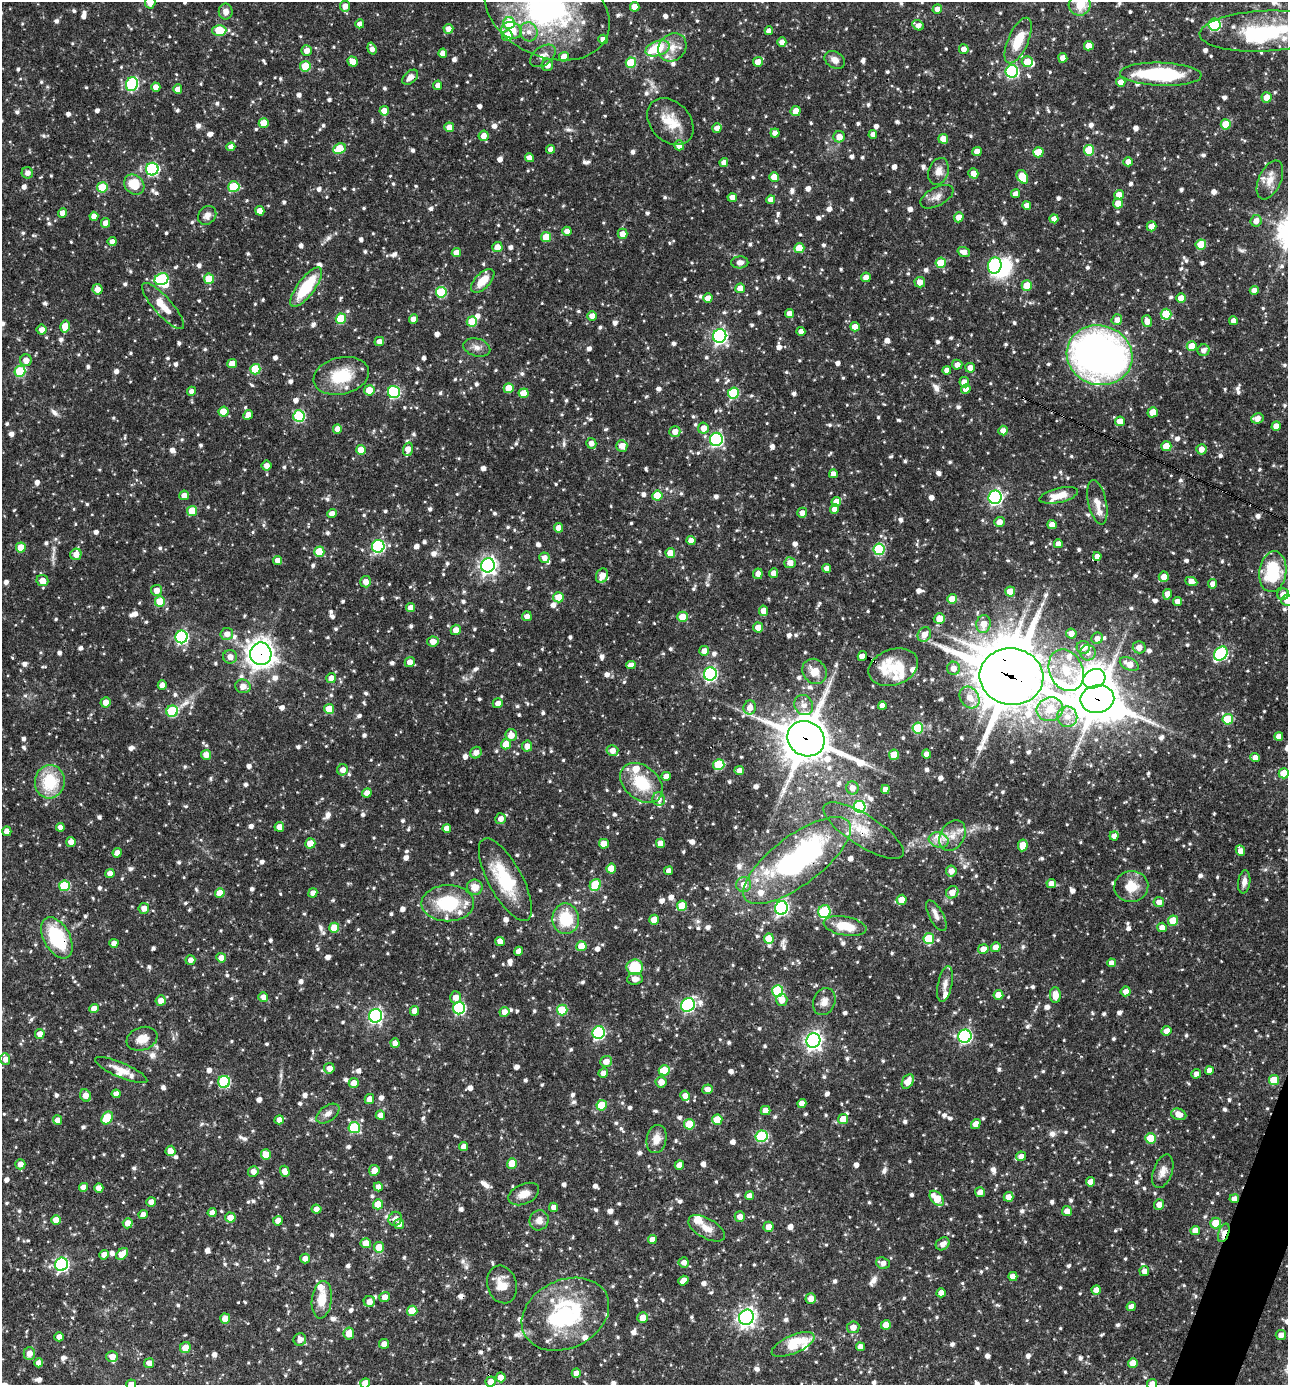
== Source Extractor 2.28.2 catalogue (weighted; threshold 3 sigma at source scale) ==
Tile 6 of 4 x 4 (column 2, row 2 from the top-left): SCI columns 1557-2842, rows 2768-4150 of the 5550 x 5536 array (HDU 1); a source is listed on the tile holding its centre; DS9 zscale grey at full resolution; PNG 1290 x 1387 px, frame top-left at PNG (2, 2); each listed source drawn as its Kron ellipse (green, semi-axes under 4 px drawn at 4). Shown black and unused: <1% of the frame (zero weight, under 3 of 4 exposures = <1% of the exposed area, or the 3 px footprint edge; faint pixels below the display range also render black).
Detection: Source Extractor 2.28.2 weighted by HDU 2 'WHT'; one run over the whole footprint, this tile lists its part. Background 0.0642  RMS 0.0036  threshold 0.016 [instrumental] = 3 sigma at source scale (4.5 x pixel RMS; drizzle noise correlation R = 1.50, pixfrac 1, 0.05/0.05 arcsec/px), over >= 5 px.
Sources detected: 1416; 1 too faint to see at this stretch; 7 inside a brighter object's white glare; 4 cosmic-ray / hot-pixel residue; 2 long thin detections or spike segments (spike, bleed or trail) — neither listed nor drawn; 43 inside a brighter listed object's ellipse — not listed separately; of the other 1359, all 500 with FLUX_AUTO >= 1.99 (the completeness limit of this list) listed and drawn (859 fainter detections not listed), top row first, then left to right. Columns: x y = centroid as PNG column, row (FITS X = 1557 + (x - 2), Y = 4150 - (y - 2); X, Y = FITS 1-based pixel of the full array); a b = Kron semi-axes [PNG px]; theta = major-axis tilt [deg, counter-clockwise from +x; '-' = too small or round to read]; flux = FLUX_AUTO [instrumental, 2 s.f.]
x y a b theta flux
150 2 6 5 - 4
1080 5 11 10 - 5.7
345 6 5 5 - 2.7
635 7 5 5 - 4.9
937 9 5 5 - 2.5
547 10 66 46 -25 82
226 12 8 7 - 2.4
509 23 6 6 - 15
360 24 4 4 - 2.5
918 25 6 4 -30 2.1
1214 25 6 6 - 36
448 29 5 5 - 2.4
219 30 7 5 2 17
511 30 10 8 -17 5.3
769 31 4 4 - 2.2
1264 31 64 20 3 31
529 32 9 8 - 2.7
507 36 5 5 - 7
603 39 5 4 - 2.4
1018 41 24 10 66 9.5
782 42 5 4 - 2.6
1089 46 5 4 - 4.9
672 47 15 13 44 4.8
658 48 12 7 19 14
372 49 6 4 -71 2.2
964 49 5 4 - 2.2
307 51 5 5 - 2.7
443 53 4 4 - 2.8
543 56 14 9 37 2.8
564 57 5 4 - 5.2
1063 58 5 4 - 2.9
835 60 11 8 -32 2.5
353 61 5 4 - 4.2
758 62 5 5 - 2.9
1027 62 5 5 - 7
631 63 5 5 - 16
547 65 6 5 - 2.9
305 66 5 5 - 11
1012 71 6 6 - 50
1161 74 41 11 -2 35
410 77 9 6 43 2.4
1121 82 5 4 - 2.4
132 84 7 6 - 41
438 85 4 4 - 2.4
156 87 4 4 - 3
178 89 4 4 - 2.9
1267 97 5 5 - 4
384 111 5 4 - 3.7
796 111 5 5 - 4.2
670 122 26 19 -46 9.2
264 123 5 5 - 5.6
1226 124 5 5 - 9.4
449 127 5 5 - 3
717 128 5 4 - 2.5
775 133 4 4 - 2.5
873 134 4 4 - 2.3
484 136 5 5 - 2.6
839 137 6 5 - 2.9
943 139 5 5 - 3.6
679 145 5 5 - 3.4
231 147 4 4 - 2.4
339 149 6 5 - 9
550 149 4 4 - 2
1089 150 5 5 - 12
977 151 5 4 - 3.1
1038 152 5 5 - 8.8
529 158 4 4 - 2.8
724 162 4 4 - 2.1
1128 162 5 4 - 2.7
152 169 6 6 - 44
938 171 14 10 72 3.1
27 173 6 5 - 2.1
973 173 5 4 - 2.7
774 177 5 5 - 4.4
1022 177 7 5 -59 8.6
1270 180 20 11 65 4.8
134 185 11 9 -46 8.9
102 187 5 5 - 12
234 187 5 5 - 16
1016 194 5 4 - 2.6
1119 195 5 4 - 2.9
937 197 18 9 28 2.8
732 198 5 4 - 2.4
771 200 4 4 - 2.6
1118 203 5 5 - 3.9
1027 205 4 4 - 2.2
260 211 5 4 - 3.8
63 213 5 4 - 2.9
207 215 10 8 49 2.1
94 216 4 4 - 2.9
959 217 5 4 - 3.1
1054 219 4 4 - 2.6
1256 221 6 5 - 2.7
106 223 5 4 - 3.2
1152 226 5 5 - 2.9
567 231 4 4 - 2.4
622 234 5 5 - 3.1
546 237 5 5 - 7.4
112 242 4 4 - 2.3
1201 244 5 5 - 11
497 247 5 5 - 3.8
799 248 5 5 - 5.6
964 252 6 5 - 2.6
456 253 4 4 - 3.6
740 262 8 6 1 2.4
941 263 5 5 - 9.3
995 266 8 6 75 46
866 277 5 5 - 2.4
162 279 7 5 25 35
209 279 5 5 - 9.9
483 281 15 7 46 6.5
920 282 5 5 - 2.7
1027 286 5 5 - 8
306 287 23 8 53 17
740 288 5 5 - 4.4
98 289 5 5 - 3
1254 290 4 4 - 2.4
441 292 5 5 - 19
708 298 5 4 - 3.5
1181 298 5 4 - 4
163 306 30 9 -48 5.9
789 314 4 4 - 2.4
1166 314 5 5 - 11
592 316 5 4 - 2.8
341 319 5 5 - 18
414 319 4 4 - 3.1
1117 320 5 5 - 2.5
1147 321 6 5 - 2.9
1233 321 4 4 - 2.2
472 322 5 5 - 12
65 326 6 5 - 5.6
855 327 4 4 - 3.6
42 330 5 5 - 2.8
801 331 4 4 - 2.3
720 336 7 6 - 83
379 341 5 4 - 2.3
1192 346 5 5 - 5.6
477 347 14 9 -16 2.4
1204 350 6 5 - 2
1099 355 33 29 -18 170
26 360 6 6 - 2.7
232 363 5 4 - 4.4
957 365 5 5 - 2.3
970 368 5 5 - 2.9
255 369 5 5 - 16
947 370 4 4 - 2.3
20 371 5 5 - 19
341 376 28 18 13 15
964 382 5 4 - 3.4
509 388 5 5 - 6.9
966 389 5 4 - 2.3
369 390 5 5 - 6.2
191 391 4 4 - 2.1
394 392 6 6 - 37
524 393 5 5 - 5.6
733 393 6 5 - 20
223 412 5 5 - 8.1
1153 412 5 5 - 3.7
248 415 5 4 - 3.5
299 416 6 5 - 33
1257 418 6 5 - 2.9
1120 421 5 5 - 4.2
1276 426 5 4 - 3.6
703 428 5 5 - 3.2
337 429 4 4 - 2.7
1003 431 5 4 - 2.5
675 432 5 5 - 3
716 439 7 6 - 60
591 443 5 5 - 2.1
622 446 6 5 - 3.2
1166 446 5 5 - 6.9
408 449 7 5 73 3.1
1201 449 5 5 - 2.5
361 450 5 5 - 6.5
267 466 5 5 - 2.2
833 474 4 4 - 2.6
184 495 5 4 - 2.9
1059 495 20 7 13 5.2
657 496 5 5 - 9.2
995 497 7 6 - 82
836 502 5 4 - 4.1
1097 502 23 9 -78 3.5
835 509 5 4 - 2.6
192 511 5 5 - 9.3
802 513 5 5 - 2.5
332 514 5 4 - 3
999 522 5 5 - 2.6
1052 525 4 4 - 2.9
558 528 4 4 - 2.9
691 541 4 4 - 2.5
1058 544 4 4 - 2.4
378 546 6 6 - 50
21 547 5 5 - 7.2
879 549 6 5 - 29
319 552 5 5 - 11
670 553 5 5 - 4.7
76 554 6 5 - 2.8
1097 556 4 4 - 2.4
544 558 5 5 - 2.2
278 560 4 4 - 2.7
790 563 6 5 - 3.1
488 565 7 6 - 150
827 568 4 4 - 2.3
1273 572 20 13 82 22
773 573 5 4 - 2.5
758 574 5 4 - 2.1
602 576 7 5 70 3.6
1164 577 5 5 - 3.6
42 580 6 5 - 4
366 582 5 5 - 2.9
1191 582 6 4 -24 2.8
1213 584 5 4 - 2.4
156 590 5 5 - 3.1
1010 592 5 5 - 6.4
1167 594 5 4 - 2.9
1283 594 6 5 - 2.6
559 597 5 5 - 6.5
952 599 5 4 - 5.7
1287 600 6 5 - 2.6
160 601 5 5 - 11
1177 601 4 4 - 2.2
411 608 4 4 - 3.2
764 611 5 4 - 3.1
527 616 5 5 - 2.2
683 617 5 5 - 5.9
939 619 5 5 - 4.6
983 624 9 7 80 4.6
758 627 5 5 - 3.2
456 630 5 5 - 2.7
227 634 6 6 - 2.6
924 634 7 6 - 3.1
1071 634 5 5 - 2.8
181 637 6 6 - 62
1097 638 6 5 - 2.1
433 641 6 5 - 3
1083 647 6 6 - 2.8
1139 647 6 6 - 2.9
704 651 5 5 - 3.3
1088 653 8 8 - 2.3
1221 653 8 6 49 43
261 654 11 10 - 320
862 656 5 4 - 4.2
230 657 7 6 - 2.5
410 662 5 5 - 2.7
1129 664 10 6 -27 4.7
631 665 5 4 - 2.4
893 667 25 18 20 8.8
953 668 6 6 - 3
1066 670 22 16 -65 12
814 671 13 11 -52 4.8
710 674 6 6 - 68
1011 677 32 28 -8 1700
331 678 5 5 - 3
1094 679 11 9 25 330
162 685 5 4 - 2.6
243 686 8 6 -18 3.3
970 697 12 9 -54 4.6
1097 699 17 14 9 990
105 702 5 5 - 2.9
498 703 5 5 - 2.5
804 705 10 9 - 2.9
882 706 4 4 - 2.3
750 707 7 6 - 3.3
329 709 5 5 - 6.8
1050 709 13 11 19 7.8
172 711 6 5 - 25
1067 717 10 10 - 4
1228 719 5 5 - 18
918 728 5 5 - 23
511 735 6 5 - 3.4
1279 737 4 4 - 2.5
806 739 19 17 -30 1300
506 744 5 5 - 4.8
527 746 5 5 - 2.5
612 751 6 5 - 2.6
476 753 6 5 - 2.1
926 754 4 4 - 2.4
206 755 5 5 - 3.2
894 755 5 5 - 7.6
1255 757 4 4 - 2.4
719 764 6 5 - 18
343 770 5 5 - 2.4
739 770 5 4 - 2.4
1284 773 5 5 - 8.5
666 776 4 4 - 2.5
50 782 17 15 84 16
641 783 24 17 -39 14
852 788 6 6 - 2.9
885 789 4 4 - 2.5
367 793 5 4 - 2.5
659 799 7 6 - 2.1
859 807 6 6 - 36
501 819 5 5 - 2.5
60 827 4 4 - 2.3
279 827 5 4 - 3.5
447 828 4 4 - 2.4
864 830 46 15 -32 10
7 831 4 4 - 3.1
952 835 16 12 60 4.7
1114 836 4 4 - 2
939 840 10 7 -16 2.8
71 842 5 5 - 2.9
310 843 5 5 - 7.1
661 843 5 4 - 3.3
604 844 5 5 - 4.7
1023 845 6 5 - 6.4
1240 851 5 4 - 2.8
117 853 5 4 - 2.6
797 860 65 24 37 92
611 868 5 5 - 7.5
669 871 4 4 - 2.1
951 871 5 5 - 3
110 873 4 4 - 2.7
505 880 46 17 -62 21
1244 882 11 6 82 2
744 884 7 7 - 3.6
1051 884 5 4 - 2.9
595 885 6 5 - 16
64 886 5 5 - 17
1131 886 17 15 4 7.1
475 887 8 7 - 4.2
952 892 6 5 - 3.4
220 893 5 5 - 5
313 893 5 4 - 2.3
902 900 5 5 - 5.4
1159 902 5 5 - 2.5
448 903 26 18 0 20
682 906 5 5 - 9.1
144 908 5 5 - 2.7
781 908 7 6 - 71
824 912 6 6 - 24
936 916 17 7 -61 2.1
566 919 15 13 -88 14
654 920 5 5 - 5.6
1173 921 5 5 - 8.5
845 926 22 9 -11 9.3
1162 927 5 4 - 2.6
334 928 5 5 - 7
57 938 22 13 -61 23
769 938 5 5 - 7.4
929 938 5 5 - 15
500 941 5 4 - 2.9
114 943 4 4 - 2.4
581 946 5 5 - 6.2
996 947 5 4 - 2.8
983 949 5 5 - 4.2
518 951 5 4 - 2.8
221 958 5 4 - 2.6
190 960 5 4 - 2
1112 963 4 4 - 2.1
635 967 8 8 - 12
635 979 8 6 7 2.5
945 984 18 7 78 2.3
778 991 6 5 - 27
1126 991 5 5 - 2.6
998 995 5 5 - 4.1
1055 995 8 5 -89 4.3
263 997 5 5 - 2.6
456 997 6 5 - 2.8
161 1000 5 5 - 2.9
782 1000 6 5 - 3.7
824 1002 14 11 66 3
688 1005 7 6 - 63
94 1008 4 4 - 3.3
459 1008 6 6 - 46
562 1010 5 5 - 14
415 1011 5 4 - 3.1
504 1012 5 5 - 2.6
375 1016 7 6 - 73
1166 1031 5 4 - 2.8
599 1033 6 6 - 46
40 1034 5 5 - 2.8
965 1036 7 6 - 66
142 1039 16 11 20 4.7
813 1041 7 7 - 150
395 1043 5 4 - 2.5
5 1059 6 5 - 2.6
606 1061 6 5 - 2.8
329 1068 5 5 - 2.6
121 1070 28 7 -23 4.5
664 1070 5 5 - 9.1
1209 1070 4 4 - 2.5
603 1073 5 4 - 2.6
1196 1074 5 4 - 2.1
1274 1080 5 5 - 10
908 1081 8 5 60 4.3
224 1082 6 6 - 31
661 1082 5 5 - 3.3
354 1083 5 5 - 3.1
708 1089 5 4 - 2.6
116 1094 4 4 - 2.2
86 1096 6 5 - 3.5
685 1096 5 4 - 2.4
369 1099 5 4 - 2.6
802 1103 4 4 - 2.9
602 1105 5 5 - 11
765 1110 5 4 - 3.9
328 1114 13 7 36 2.4
1179 1114 8 5 -19 3.2
380 1115 4 4 - 2.5
107 1118 7 5 56 14
843 1119 5 5 - 6.7
57 1120 5 4 - 2.9
279 1120 5 4 - 2.5
717 1120 5 5 - 9
689 1124 5 5 - 11
976 1124 5 4 - 2.8
354 1128 6 5 - 24
761 1136 6 6 - 28
1151 1138 5 5 - 9.3
656 1139 14 10 79 4
464 1147 4 4 - 2.8
170 1151 5 5 - 3
266 1155 5 5 - 6.4
1021 1156 5 4 - 2.2
512 1163 5 5 - 7.8
20 1164 5 5 - 2.5
679 1165 5 4 - 2.8
374 1170 5 5 - 2.9
253 1171 5 5 - 2.3
285 1171 5 4 - 3.3
1163 1171 17 9 70 3.1
1090 1182 5 4 - 2.5
83 1187 4 4 - 2.9
378 1187 4 4 - 2.3
99 1188 5 4 - 2.7
980 1192 5 5 - 2.5
524 1194 16 10 24 3.9
749 1196 4 4 - 2.7
1009 1197 5 5 - 3
937 1198 9 5 -48 8.5
1234 1199 5 4 - 2.4
151 1202 5 4 - 2.1
378 1204 5 5 - 6.7
1159 1204 5 5 - 2.7
553 1207 5 4 - 2.2
316 1209 5 4 - 2.3
1067 1211 5 5 - 2.6
212 1213 4 4 - 2.5
143 1215 4 4 - 2.5
230 1217 5 5 - 3.2
740 1217 5 5 - 2.5
395 1219 7 6 - 2
56 1220 5 5 - 3.7
539 1220 10 9 - 2.9
278 1221 5 4 - 2.5
128 1223 5 5 - 3.1
1215 1223 5 5 - 6.9
399 1224 5 5 - 2.5
768 1227 5 5 - 3.2
707 1228 20 10 -29 4
1195 1230 5 4 - 3.8
1224 1233 9 5 71 5.2
652 1239 4 4 - 2.3
366 1243 5 5 - 4.7
943 1244 7 6 - 2.2
379 1247 5 5 - 6.7
122 1254 7 5 41 5.4
104 1255 4 4 - 2.7
305 1258 5 5 - 2.4
684 1262 5 5 - 2
883 1263 7 5 -20 2.1
61 1264 7 6 - 66
1144 1271 5 5 - 2.4
1013 1276 4 4 - 2.6
683 1281 5 4 - 2.6
502 1284 19 14 -74 6
1096 1290 5 4 - 2.7
941 1293 4 4 - 2.5
385 1297 5 5 - 3.1
811 1298 5 5 - 2.5
322 1300 19 10 83 6.8
369 1302 5 5 - 2.7
1131 1307 5 4 - 2.6
412 1311 5 5 - 9
565 1314 46 34 26 44
643 1317 5 5 - 3.7
746 1317 8 7 - 150
225 1319 5 5 - 4.8
886 1325 5 5 - 3.6
853 1327 6 5 - 2.7
349 1333 6 5 - 4.8
1281 1335 5 5 - 2.1
59 1337 5 4 - 2.6
300 1339 6 6 - 2.4
384 1344 5 5 - 2.4
793 1344 23 9 24 13
860 1347 4 4 - 2.4
185 1348 6 5 - 4
29 1353 6 5 - 2.8
112 1356 5 5 - 2.7
39 1363 4 4 - 2.3
149 1363 5 4 - 2.6
1133 1363 5 5 - 4.7
576 1373 4 4 - 2.6
501 1377 5 5 - 3.2
490 1382 5 5 - 2.8
365 1383 5 5 - 3.8
131 1384 5 4 - 2.5
1152 1384 5 5 - 3.1
Overlapping masked pixels (flux is a lower limit): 11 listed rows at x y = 261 654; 1011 677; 1097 699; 806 739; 864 830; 797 860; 57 938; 500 941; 1234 1199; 395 1219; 1224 1233
Isophote crosses this tile's border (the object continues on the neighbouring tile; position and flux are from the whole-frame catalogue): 6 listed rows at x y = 150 2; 547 10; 1287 600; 365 1383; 131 1384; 1152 1384